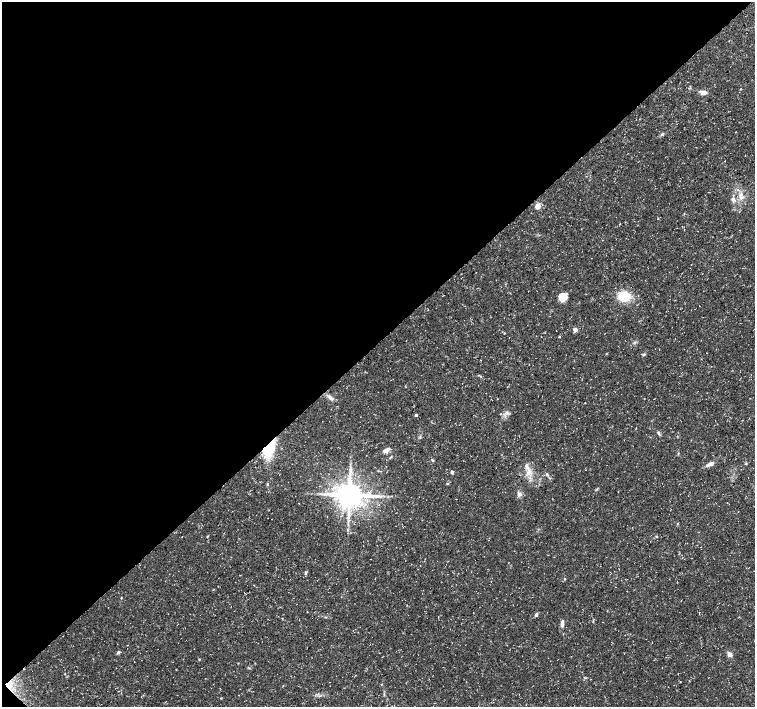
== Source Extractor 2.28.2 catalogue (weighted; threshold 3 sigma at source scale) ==
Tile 5 of 4 x 4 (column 1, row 2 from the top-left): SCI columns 1-1506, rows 2975-4384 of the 6028 x 6015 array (HDU 1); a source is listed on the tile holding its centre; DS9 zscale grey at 2 x 2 block average (1 PNG px = mean of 2 x 2 image px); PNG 757 x 709 px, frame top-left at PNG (2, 2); no overlay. Shown black and unused: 49% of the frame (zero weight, under 3 of 5 exposures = <1% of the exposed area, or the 3 px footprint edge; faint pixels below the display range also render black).
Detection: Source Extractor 2.28.2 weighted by HDU 2 'WHT'; one run over the whole footprint, this tile lists its part. Background 0.0424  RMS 0.0026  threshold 0.0117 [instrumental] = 3 sigma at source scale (4.5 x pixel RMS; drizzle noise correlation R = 1.50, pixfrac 1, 0.0396/0.0396 arcsec/px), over >= 5 px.
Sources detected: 43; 1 cosmic-ray / hot-pixel residue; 1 long thin detection or spike segment (spike, bleed or trail) — not listed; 3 inside a brighter listed object's ellipse — not listed separately; the other 38 listed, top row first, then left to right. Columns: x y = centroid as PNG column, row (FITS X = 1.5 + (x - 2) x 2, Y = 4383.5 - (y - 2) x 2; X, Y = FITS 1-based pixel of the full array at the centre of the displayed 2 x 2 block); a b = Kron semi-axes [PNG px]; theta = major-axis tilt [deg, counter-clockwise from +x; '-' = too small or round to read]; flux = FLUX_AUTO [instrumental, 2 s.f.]
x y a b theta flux
703 92 10 4 -9 2.8
662 134 5 3 - 1.1
741 198 5 3 - 1.4
733 199 6 5 - 1.9
538 206 6 5 - 3.8
564 297 9 6 37 7.4
624 297 15 12 -2 13
575 329 4 3 - 2.9
504 333 3 2 - 0.38
559 337 3 2 - 0.45
707 353 2 2 - 0.17
643 354 4 3 - 0.85
330 398 11 4 -40 2.4
416 415 2 2 - 1.3
658 433 6 3 -57 1
269 448 18 10 63 25
386 450 8 4 28 3.3
390 458 4 3 - 0.56
432 460 4 3 - 0.78
710 464 8 4 26 3.1
746 464 3 2 - 0.43
452 472 4 3 - 1.2
528 473 9 4 -62 3.3
547 474 6 3 -53 1
267 484 4 3 - 0.53
519 494 8 3 -56 1.4
349 495 6 6 - 1200
377 496 5 4 - 1.7
207 536 3 2 - 0.4
657 536 3 2 - 0.39
305 572 4 3 - 0.79
565 579 3 2 - 0.41
121 598 3 2 - 0.32
536 615 4 3 - 1.2
562 625 6 4 79 2
118 652 5 3 - 1
729 654 5 4 - 3.2
199 659 3 2 - 0.43
Overlapping masked pixels (flux is a lower limit): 1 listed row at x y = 269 448
Diffuse or blended objects may show on this block-average render without a row.